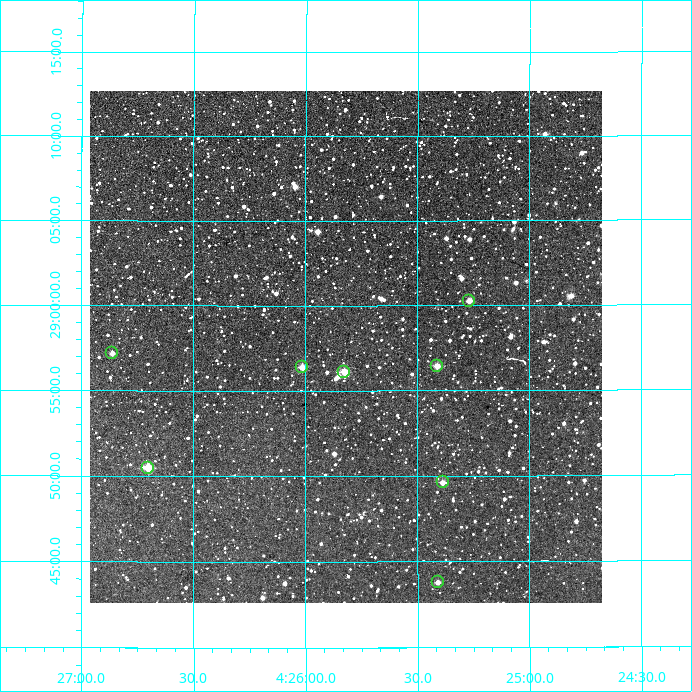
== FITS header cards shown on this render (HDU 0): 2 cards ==
NAXIS1  =                  512
NAXIS2  =                  512

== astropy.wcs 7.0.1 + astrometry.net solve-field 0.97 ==
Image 512 x 512 px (HDU 0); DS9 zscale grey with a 90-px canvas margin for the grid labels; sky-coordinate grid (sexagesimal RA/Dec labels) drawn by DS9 from the SOLVED WCS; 8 Tycho-2 reference stars matched to detected sources circled (green)
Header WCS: RA---TAN/DEC--TAN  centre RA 04:25:49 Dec +28:58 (66.45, +28.96 deg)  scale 3.52 arcsec/px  FOV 30.0' x 30.0'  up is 0 deg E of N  parity normal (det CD < 0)
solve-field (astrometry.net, Tycho-2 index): VERIFIED the header's WCS against the Tycho-2 star catalogue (verified at 2 index scales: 8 matches each, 0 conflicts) and refined it, rather than solving blind
Solved WCS: RA---TAN-SIP/DEC--TAN-SIP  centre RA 04:25:49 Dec +28:58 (66.45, +28.96 deg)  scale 3.52 arcsec/px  FOV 30.0' x 30.1'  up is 0 deg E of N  parity normal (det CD < 0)
The solver's refit moves the header's centre by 1.2 arcsec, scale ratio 1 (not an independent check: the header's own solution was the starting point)
Tycho-2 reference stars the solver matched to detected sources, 8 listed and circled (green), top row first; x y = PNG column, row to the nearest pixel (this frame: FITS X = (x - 90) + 1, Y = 512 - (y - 91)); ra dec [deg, ICRS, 3 dp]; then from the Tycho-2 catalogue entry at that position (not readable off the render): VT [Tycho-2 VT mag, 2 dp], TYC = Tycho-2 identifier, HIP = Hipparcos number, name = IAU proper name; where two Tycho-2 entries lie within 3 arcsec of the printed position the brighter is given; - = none
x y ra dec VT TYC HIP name
469 301 66.317 +29.004 11.31 1828-914-1 - -
112 353 66.715 +28.953 11.44 1828-1377-1 - -
437 366 66.353 +28.941 11.48 1828-834-1 - -
302 367 66.503 +28.940 11.07 1828-1807-1 - -
344 372 66.456 +28.935 10.36 1828-1873-1 - -
148 468 66.675 +28.841 10.78 1828-1505-1 - -
443 482 66.347 +28.827 11.63 1828-1259-1 - -
438 582 66.352 +28.730 12.72 1828-1546-1 - -